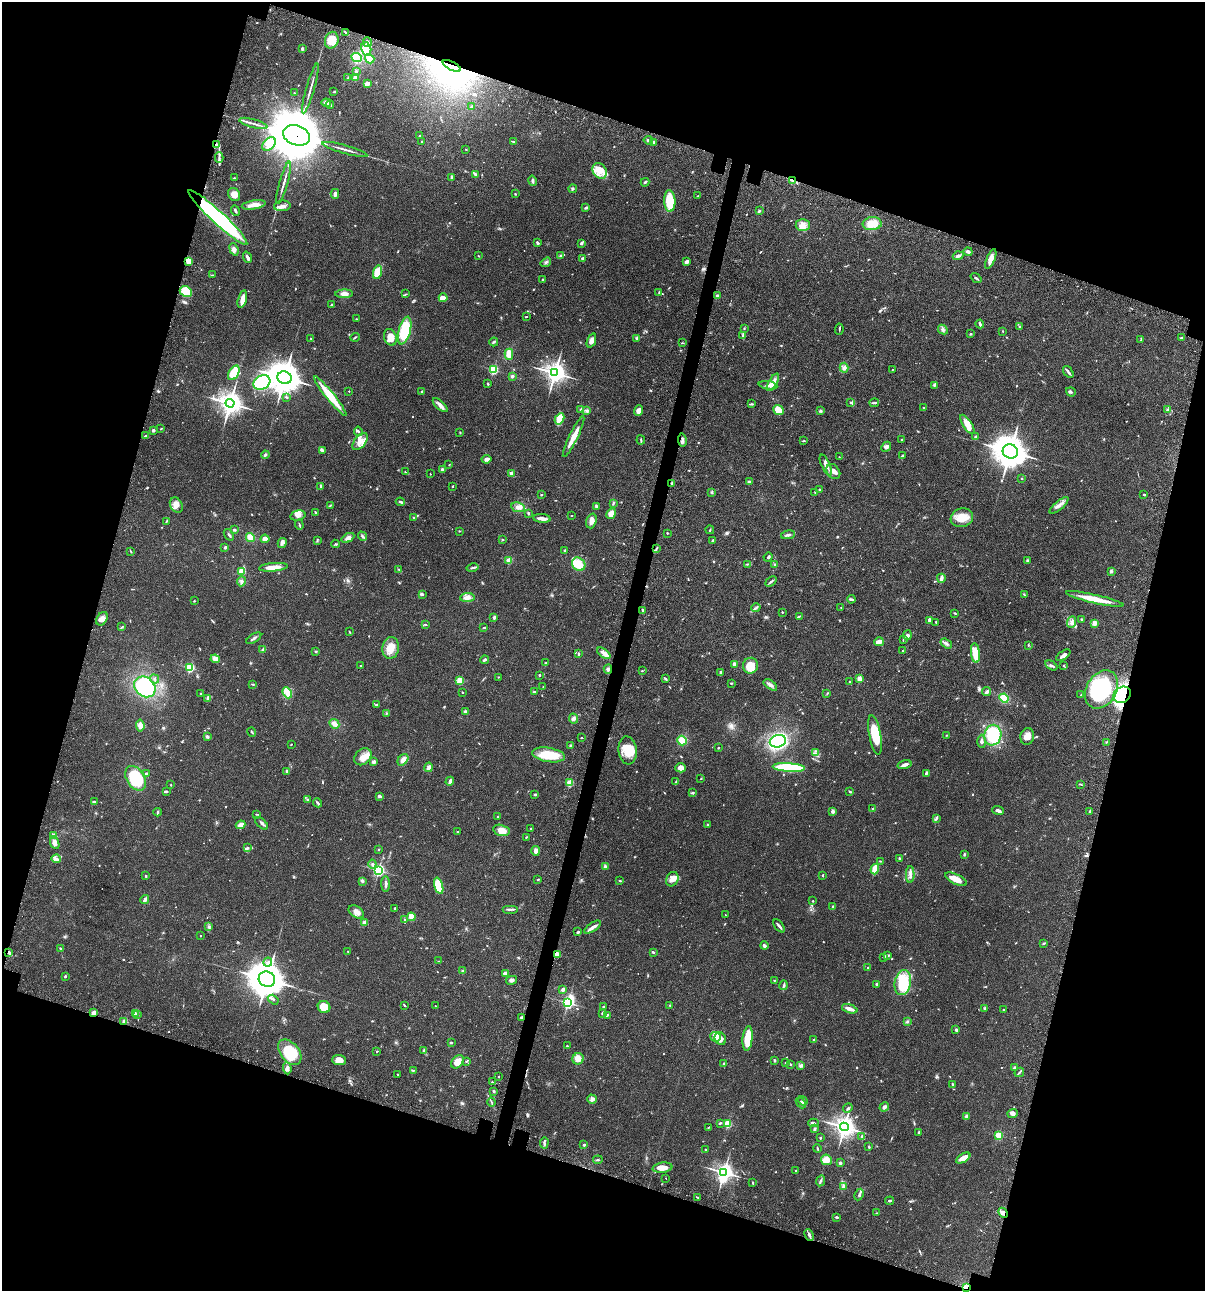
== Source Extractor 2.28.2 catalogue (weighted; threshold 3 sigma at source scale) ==
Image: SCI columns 235-5046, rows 120-5272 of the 5405 x 5389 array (HDU 1 of 3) = the unmasked area's bounding box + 8 px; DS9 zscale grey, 4 x 4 block average (1 PNG px = mean of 4 x 4 image px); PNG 1207 x 1293 px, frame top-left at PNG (2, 2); each listed source drawn as its Kron ellipse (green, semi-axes under 4 px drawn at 4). Shown black and unused: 35% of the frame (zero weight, under 3 of 4 exposures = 9% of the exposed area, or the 3 px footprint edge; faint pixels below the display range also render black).
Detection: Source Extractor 2.28.2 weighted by HDU 2 'WHT'. Background 0.0456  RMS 0.0054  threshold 0.0245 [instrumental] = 3 sigma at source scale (4.5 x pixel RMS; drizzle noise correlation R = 1.50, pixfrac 1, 0.05/0.05 arcsec/px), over >= 5 px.
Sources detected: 857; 3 too faint to see at this stretch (4 x 4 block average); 7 inside a brighter object's white glare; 3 cosmic-ray / hot-pixel residue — neither listed nor drawn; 16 coinciding with a brighter row at this scale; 42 inside a brighter listed object's ellipse — not listed separately; of the other 786, all 500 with FLUX_AUTO >= 1.84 (the completeness limit of this list) listed and drawn (286 fainter detections not listed), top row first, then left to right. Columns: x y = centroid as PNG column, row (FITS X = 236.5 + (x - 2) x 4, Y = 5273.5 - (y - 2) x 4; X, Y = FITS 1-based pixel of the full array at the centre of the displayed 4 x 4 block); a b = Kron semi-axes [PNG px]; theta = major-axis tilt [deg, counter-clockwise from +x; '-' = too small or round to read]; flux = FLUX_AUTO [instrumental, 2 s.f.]
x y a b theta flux
345 32 4 2 - 3.6
332 40 8 6 71 45
367 42 5 2 - 6.5
302 49 3 2 - 5.4
366 49 7 5 -77 70
357 57 5 4 - 83
370 59 5 4 - 39
452 66 10 4 -26 39
356 71 2 2 - 9.5
348 78 3 2 - 2.9
355 78 2 2 - 74
367 83 4 2 - 24
310 88 26 2 74 16
334 92 4 2 - 2.6
294 93 2 2 - 2
326 103 4 3 - 19
330 105 4 2 - 3.7
472 106 3 2 - 1.9
253 123 14 2 -15 13
296 135 14 9 -20 29000
420 136 3 2 - 2.5
648 140 5 2 - 6.7
421 141 2 2 - 1.9
514 142 4 2 - 5.6
653 142 3 3 - 6.2
269 144 8 5 45 21
216 145 4 3 - 14
345 149 23 2 -16 15
466 149 2 2 - 2.1
219 158 5 2 - 8.3
600 171 8 6 -58 31
475 174 3 2 - 8.6
451 177 3 2 - 5.1
235 178 3 2 - 2.2
793 180 4 2 - 6
532 181 5 2 - 7.7
645 182 4 2 - 4
284 183 22 2 74 13
573 189 4 2 - 3.1
234 194 7 5 -57 24
335 194 5 3 - 9.3
515 194 2 2 - 2.6
698 196 3 2 - 1.9
670 201 11 5 -87 100
254 205 12 4 9 23
282 206 8 5 4 14
586 208 4 2 - 4.7
235 210 5 2 - 4.3
760 211 3 2 - 5.8
218 217 39 6 -43 440
872 224 9 6 4 52
803 225 7 6 - 19
538 243 2 2 - 4.9
581 243 4 2 - 4.1
234 249 6 4 -69 9.9
968 252 4 2 - 13
478 256 3 2 - 2.2
560 256 3 2 - 2.9
958 256 5 3 - 9
247 257 6 3 -69 9
583 259 2 2 - 22
991 259 10 3 68 22
188 261 3 2 - 5.9
546 262 5 2 - 4.3
687 262 3 2 - 12
377 272 7 4 74 46
212 275 3 2 - 2.2
976 278 6 2 -38 4.6
543 280 2 2 - 2.7
186 292 6 5 - 150
659 292 2 2 - 2.5
344 294 9 4 2 16
406 294 2 2 - 2.1
717 296 2 2 - 12
443 298 4 2 - 32
242 299 9 4 75 22
332 305 3 2 - 4.6
526 317 3 2 - 1.9
356 319 2 2 - 2.2
980 324 4 2 - 8.1
1019 327 3 2 - 2.6
744 328 3 2 - 2.3
839 329 5 2 - 2.9
943 330 5 3 - 7.2
405 331 14 6 75 140
1003 331 3 2 - 2
971 334 3 2 - 2.7
743 336 4 3 - 7
355 337 5 2 - 3.1
390 337 8 6 -71 32
637 338 3 2 - 5.7
1182 338 3 2 - 6.5
311 339 3 2 - 2
1141 340 4 2 - 3
591 341 7 3 68 17
494 342 4 2 - 4.3
682 343 3 2 - 2.8
509 354 5 3 - 32
844 368 5 4 - 9.7
493 370 2 2 - 360
892 370 3 2 - 2
1068 372 6 2 -54 8.1
234 373 8 5 60 110
555 373 4 4 - 2100
512 376 3 2 - 5.9
284 378 7 6 - 5300
262 382 9 7 29 210
773 382 9 3 60 22
488 384 3 2 - 2.7
768 385 9 4 -9 12
934 385 4 2 - 3.8
349 391 2 2 - 3
422 392 2 2 - 3.1
1071 392 5 3 - 5.6
330 396 25 3 -51 100
286 397 3 2 - 3.1
850 402 3 2 - 3.9
230 403 4 4 - 2600
874 403 5 2 - 3.9
751 404 3 2 - 3.2
440 405 9 3 -42 14
923 408 2 2 - 4.1
581 409 3 2 - 7.9
587 410 4 3 - 5.1
778 410 5 4 - 47
1168 410 4 2 - 2.8
639 411 5 4 - 13
820 411 3 2 - 3.2
560 419 6 4 61 63
967 424 11 4 -57 36
161 429 3 2 - 1.9
153 430 2 2 - 25
358 431 5 2 - 3.9
460 433 3 2 - 2
145 436 3 2 - 3.5
574 437 22 3 64 46
975 437 4 2 - 2.3
641 440 4 2 - 3.4
682 440 7 3 -81 9.3
902 440 2 2 - 2.3
360 441 10 5 51 25
803 441 3 2 - 2.1
886 447 5 4 - 11
322 450 3 2 - 3.9
1010 451 8 7 - 4700
265 455 4 2 - 5.2
902 456 4 2 - 3.8
839 457 2 2 - 2.9
486 459 5 3 - 11
449 465 2 2 - 1.9
826 465 11 4 -65 15
442 470 3 2 - 6
405 472 3 2 - 2.6
833 472 8 6 -53 18
511 473 2 2 - 35
430 474 2 2 - 2.7
1022 479 2 2 - 3.8
749 482 3 3 - 5
672 483 3 2 - 5.9
321 486 4 2 - 3.8
453 486 2 2 - 2.5
819 489 3 2 - 2.4
711 492 3 2 - 3.2
815 493 3 2 - 2.1
1144 494 3 2 - 3.3
541 495 2 2 - 3.3
400 502 4 2 - 4.8
613 503 3 2 - 3.8
176 505 8 6 -63 19
330 505 4 2 - 3.2
1059 505 12 4 41 16
518 507 7 5 -10 15
597 507 4 3 - 5.8
316 512 3 2 - 3.6
528 513 3 2 - 5.4
611 514 5 4 - 30
572 515 2 2 - 2
298 516 8 5 13 15
414 517 3 2 - 3.6
542 518 9 2 -6 24
962 518 11 9 19 48
166 521 4 2 - 2.4
591 521 7 5 72 15
299 525 5 2 - 4.1
234 530 3 2 - 5.2
710 530 4 2 - 2.8
459 531 2 2 - 2.9
667 533 2 2 - 3.3
229 535 6 2 -54 4.9
788 535 7 2 11 6.7
363 536 5 3 - 5.8
250 537 4 4 - 28
348 538 7 3 31 14
265 539 4 4 - 13
502 539 2 2 - 2.7
317 540 4 2 - 2
713 540 2 2 - 5.7
282 543 5 4 - 8
336 544 4 2 - 2.8
225 547 2 2 - 23
657 548 4 2 - 2.8
564 551 2 2 - 14
131 552 3 2 - 1.9
768 557 4 2 - 4.4
509 560 2 2 - 100
1028 561 3 3 - 7
579 564 7 6 - 40
747 564 3 2 - 2.9
774 565 4 2 - 3
273 567 14 3 5 35
473 568 6 2 13 5.6
399 570 4 2 - 2.9
1111 571 4 3 - 5.2
241 572 2 2 - 170
941 578 4 2 - 21
241 581 5 2 - 5.3
771 582 6 2 40 6.8
423 594 2 2 - 4.6
1024 594 3 2 - 2.4
467 597 7 3 6 17
851 599 4 2 - 6.9
1095 599 29 4 -13 62
194 601 2 2 - 2.3
841 607 2 2 - 1.9
756 608 4 2 - 5.4
643 610 4 2 - 5.6
782 612 3 2 - 2.1
955 613 3 2 - 3.3
799 616 3 2 - 2.8
494 617 3 2 - 6.5
102 619 7 5 61 16
1081 619 2 2 - 3.4
930 620 4 3 - 8.3
936 622 3 2 - 2.2
1071 622 6 2 67 5.9
1095 623 2 2 - 89
426 624 4 2 - 2.3
122 627 3 2 - 2.2
484 628 3 2 - 2.1
349 632 2 2 - 2.4
907 635 5 4 - 8
254 638 8 2 34 7.4
903 640 3 2 - 2
879 642 5 3 - 27
946 643 6 3 -34 8
1028 645 2 2 - 7.2
391 648 11 8 82 39
263 649 4 3 - 6.8
903 651 3 2 - 2.3
316 652 4 2 - 2.2
604 653 7 4 -37 19
975 653 10 4 -84 66
578 654 4 2 - 2.9
1063 655 8 2 35 16
215 659 5 4 - 20
485 660 4 3 - 5.1
546 663 3 2 - 1.8
734 664 2 2 - 34
1051 665 6 2 -29 6.6
1064 665 2 2 - 2.4
361 666 3 2 - 3.4
750 666 8 7 - 44
190 668 2 2 - 340
608 669 4 3 - 6.7
642 671 2 2 - 2.2
721 672 2 2 - 23
539 675 2 2 - 9.4
498 677 2 2 - 3
859 678 2 2 - 85
155 679 4 2 - 4
666 679 4 2 - 4
460 681 3 3 - 38
849 682 2 2 - 2.8
731 683 3 2 - 2.3
253 684 2 2 - 2.8
770 685 8 3 -35 11
145 687 11 9 -41 280
543 687 2 2 - 2.2
1102 689 20 15 59 290
462 692 2 2 - 2.5
534 692 3 2 - 2.2
987 692 5 3 - 7.1
287 693 6 4 -67 27
827 693 3 2 - 2.3
201 694 2 2 - 3.1
1081 695 2 2 - 2.4
1122 695 9 7 36 330
208 698 3 3 - 5.2
1004 698 5 4 - 65
377 705 4 2 - 3.3
465 712 3 2 - 9.8
386 713 3 2 - 2.3
573 718 5 4 - 8.5
334 724 5 4 - 16
140 725 6 3 -84 18
252 732 5 2 - 3.6
875 735 20 6 -80 100
947 735 2 2 - 2.1
993 735 10 8 80 170
207 736 4 3 - 5.9
1027 736 8 6 77 22
581 738 2 2 - 2.4
682 741 5 4 - 47
778 741 8 6 14 360
982 741 6 3 -88 7.7
1106 742 2 2 - 2.4
291 745 2 2 - 3
570 745 3 2 - 3.3
718 748 2 2 - 2.4
628 750 14 9 -84 67
815 753 2 2 - 2.7
549 755 16 7 -9 94
363 757 9 7 45 28
403 760 6 4 51 15
374 762 3 3 - 8.8
905 765 7 3 16 11
428 767 5 3 - 8.2
681 768 5 4 - 22
789 768 16 4 -4 210
287 771 3 3 - 5.8
146 773 3 2 - 4
926 773 3 2 - 7.2
136 778 13 9 -59 190
701 778 2 2 - 2.2
450 781 4 2 - 13
676 782 3 2 - 3.2
570 783 2 2 - 170
171 785 2 2 - 2.9
1081 785 3 2 - 2.5
850 791 3 2 - 4.5
166 792 3 2 - 3.3
693 793 3 2 - 4.6
535 795 2 2 - 6.7
379 796 3 2 - 8.2
308 800 2 2 - 2.6
94 801 4 2 - 4
318 803 5 2 - 5.2
872 809 4 2 - 2.9
998 810 6 3 -19 10
833 811 2 2 - 35
1090 811 3 2 - 3.3
158 812 4 2 - 4.8
257 814 3 2 - 1.9
497 816 2 2 - 2.8
936 818 4 2 - 4.1
262 823 8 2 -42 6.9
707 824 2 2 - 5.4
241 825 5 3 - 24
531 828 3 2 - 2
501 830 8 5 -12 31
457 832 2 2 - 5
53 835 2 2 - 59
526 837 2 2 - 2
55 843 7 4 -68 16
247 848 4 3 - 5.4
378 849 2 2 - 2.4
536 851 5 4 - 14
964 854 3 2 - 3.7
899 858 3 2 - 4.2
56 859 4 3 - 10
880 861 2 2 - 2
372 864 4 3 - 5.1
605 866 3 3 - 6.6
875 869 5 2 - 91
379 870 2 2 - 610
145 875 2 2 - 2.4
823 875 2 2 - 2.5
910 875 8 3 90 12
538 879 2 2 - 3.3
672 879 7 6 - 21
956 879 12 5 -26 32
362 881 2 2 - 2.1
619 881 2 2 - 2.3
386 884 8 3 -89 9.7
439 886 8 4 -73 100
145 900 4 2 - 11
813 901 2 2 - 1.9
833 906 2 2 - 11
395 909 3 2 - 3.6
510 909 8 2 0 8.3
356 912 8 5 -34 21
725 915 2 2 - 2
411 917 4 3 - 38
405 920 2 2 - 2.7
364 923 2 2 - 58
779 926 7 2 -50 9.5
209 927 4 2 - 3.9
593 927 9 2 34 18
578 932 3 2 - 3.4
201 936 2 2 - 2.8
1044 943 3 2 - 5.5
764 946 4 2 - 8.5
60 948 2 2 - 2.8
348 952 3 2 - 1.8
653 952 3 2 - 4.5
9 953 3 3 - 7.8
557 954 4 3 - 15
887 956 3 2 - 2.8
884 958 3 2 - 2.2
439 961 3 2 - 2.1
268 962 4 2 - 5
868 967 2 2 - 2.6
462 971 3 2 - 3.8
506 973 4 3 - 14
65 976 2 2 - 3.8
267 979 8 7 - 6200
512 980 5 3 - 8.8
774 980 2 2 - 2.4
903 983 13 8 78 120
876 984 2 2 - 3.9
784 985 5 3 - 5.7
563 989 2 2 - 44
273 1000 6 2 -33 4.8
568 1003 3 2 - 670
404 1005 4 2 - 2.6
670 1005 2 2 - 1.9
435 1006 2 2 - 2.4
324 1007 6 6 - 63
603 1007 2 2 - 7.6
985 1008 3 2 - 4.3
850 1009 8 2 -18 24
1004 1010 2 2 - 1.8
94 1012 2 2 - 50
136 1013 2 2 - 2.5
602 1013 4 2 - 3.3
137 1015 2 2 - 2.3
607 1015 3 2 - 4.2
521 1017 2 2 - 19
124 1021 3 3 - 4.8
907 1021 3 3 - 4.4
956 1030 3 3 - 5.4
716 1037 5 5 - 24
748 1038 12 5 83 73
720 1039 6 5 - 15
813 1040 2 2 - 2.7
451 1042 3 2 - 2.3
567 1046 2 2 - 3
377 1051 2 2 - 3.9
424 1051 3 2 - 3.7
290 1052 15 9 -51 130
578 1059 6 5 - 31
339 1060 7 5 -3 26
466 1061 4 2 - 2.3
774 1061 3 2 - 4.9
458 1062 7 5 51 30
786 1063 2 2 - 2.1
724 1064 2 2 - 5
790 1064 3 2 - 2.4
800 1065 3 3 - 5.7
1015 1067 4 2 - 4.7
287 1068 6 3 -86 11
413 1070 3 2 - 2.1
1019 1072 5 2 - 4.7
398 1075 2 2 - 2.7
499 1077 2 2 - 1.9
492 1082 2 2 - 1.9
952 1085 4 2 - 4.7
494 1091 3 2 - 3.2
592 1099 5 3 - 7.6
803 1101 5 3 - 6.8
491 1102 4 2 - 3.2
801 1103 6 2 -49 5.4
884 1107 5 3 - 8.4
848 1108 5 2 - 4.9
1013 1114 5 3 - 13
966 1116 3 3 - 8.8
720 1123 4 2 - 3.3
813 1123 5 2 - 4
728 1124 2 2 - 200
844 1127 4 4 - 1900
708 1128 3 2 - 2
815 1129 3 2 - 2.9
918 1132 3 2 - 3.7
999 1135 2 2 - 190
862 1137 4 3 - 6.1
820 1138 2 2 - 3.1
544 1143 6 2 87 6.1
584 1145 2 2 - 12
869 1147 2 2 - 3.5
705 1149 2 2 - 4.7
817 1149 4 2 - 3.4
963 1158 8 3 31 32
598 1160 5 2 - 2.4
826 1160 5 5 - 36
840 1163 2 2 - 7.8
662 1168 10 5 8 30
796 1171 2 2 - 7.6
724 1172 4 3 - 1100
666 1178 2 2 - 4.8
820 1181 5 2 - 4.9
753 1183 4 2 - 2.5
844 1186 3 3 - 5.7
859 1195 6 2 64 6.3
697 1197 3 2 - 2.4
889 1201 4 2 - 5.9
876 1213 3 2 - 2
1003 1213 5 3 - 12
837 1217 3 2 - 3.4
809 1235 6 2 -66 8.1
966 1287 3 3 - 16
Overlapping masked pixels (flux is a lower limit): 14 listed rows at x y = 452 66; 296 135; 216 145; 793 180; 218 217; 682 440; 672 483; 608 669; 1122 695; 9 953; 557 954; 94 1012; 1003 1213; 966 1287
Diffuse or blended objects may show on this block-average render without a row.